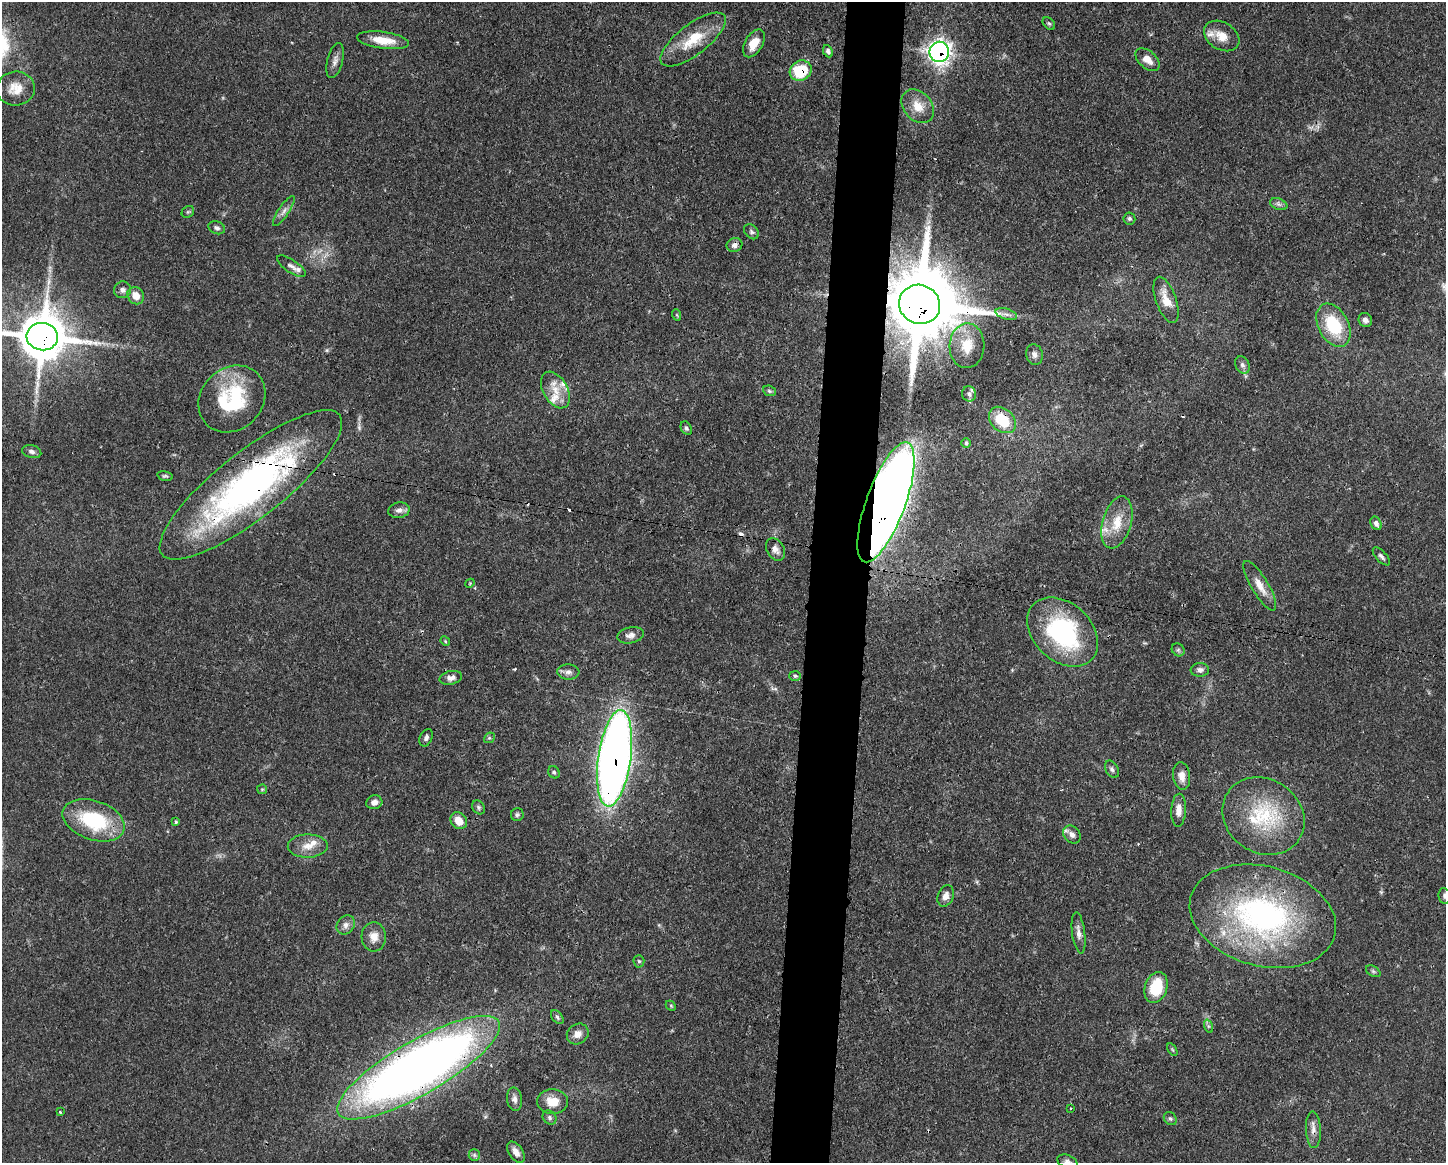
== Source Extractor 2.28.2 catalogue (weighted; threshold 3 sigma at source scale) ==
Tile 5 of 3 x 4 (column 2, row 2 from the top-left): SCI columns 1557-3000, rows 2327-3487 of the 4670 x 4656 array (HDU 1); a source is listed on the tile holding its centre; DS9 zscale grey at full resolution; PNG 1448 x 1165 px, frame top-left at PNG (2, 2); each listed source drawn as its Kron ellipse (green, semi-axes under 4 px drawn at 4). Shown black and unused: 4% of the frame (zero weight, under 3 of 4 exposures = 1% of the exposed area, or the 3 px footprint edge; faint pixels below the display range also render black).
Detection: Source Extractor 2.28.2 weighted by HDU 2 'WHT'; one run over the whole footprint, this tile lists its part. Background 0.0589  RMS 0.0034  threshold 0.0152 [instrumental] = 3 sigma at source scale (4.5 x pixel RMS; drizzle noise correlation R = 1.50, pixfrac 1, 0.05/0.05 arcsec/px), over >= 5 px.
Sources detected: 114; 5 cosmic-ray / hot-pixel residue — neither listed nor drawn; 9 inside a brighter listed object's ellipse — not listed separately; the other 100 listed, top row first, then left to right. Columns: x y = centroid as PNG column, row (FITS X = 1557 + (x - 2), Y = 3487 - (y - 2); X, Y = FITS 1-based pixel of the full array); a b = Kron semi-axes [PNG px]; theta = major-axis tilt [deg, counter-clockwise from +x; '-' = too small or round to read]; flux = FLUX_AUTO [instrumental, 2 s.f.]
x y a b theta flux
1049 23 7 5 -47 0.59
1222 36 19 13 -32 5.2
383 40 26 8 -7 6.2
693 40 39 15 38 11
754 43 15 8 59 4.9
828 51 6 4 -64 1
939 52 10 10 - 180
1147 60 14 8 -41 3.2
335 61 18 7 76 1.9
801 71 11 10 - 15
16 89 19 17 4 5.4
918 106 19 14 -49 5.5
1279 204 9 5 -20 0.99
284 211 17 5 56 1.8
188 212 7 5 43 0.54
1129 218 6 6 - 0.72
217 228 9 6 -21 1
751 232 8 6 -45 0.86
734 245 8 7 - 1.4
291 266 17 6 -34 1.5
122 290 9 8 - 1.5
136 296 9 8 - 4.2
1166 300 24 10 -71 5.6
920 304 21 19 -25 4900
1006 314 11 5 -17 1.4
677 315 6 3 -71 0.38
1365 320 7 6 - 1.4
1333 325 23 15 -62 19
42 337 16 13 -6 1600
967 346 22 17 87 8.4
1034 354 10 8 -75 1.6
1242 365 9 6 -61 1.1
555 390 20 12 -59 5.7
769 391 6 5 - 0.62
969 394 8 7 - 1
232 399 36 30 45 29
1002 420 15 11 -42 13
686 428 7 5 -62 0.71
966 443 5 5 - 0.51
32 452 10 6 -15 1.2
165 476 8 4 -13 0.6
251 485 113 33 38 130
886 502 63 19 70 670
399 510 11 7 9 1.6
1117 522 27 14 74 8.2
1376 523 7 5 -63 1.2
775 549 12 8 -60 1.9
1381 556 11 5 -47 1
470 583 5 3 - 0.29
1260 586 28 8 -59 4.6
1063 632 40 29 -44 46
630 635 13 8 10 1.8
445 641 5 4 - 0.39
1178 650 7 6 - 0.67
1200 670 9 7 3 1.3
568 672 11 7 -4 1.6
795 676 6 5 - 0.56
451 678 11 6 12 1.9
426 738 9 6 65 1.1
489 738 6 4 42 0.52
614 758 48 16 82 330
1112 769 9 6 -62 1
554 772 6 5 - 0.61
1182 776 14 8 -83 2.8
262 789 5 5 - 0.41
374 802 8 6 16 1.9
478 807 7 6 - 0.77
1179 810 16 7 87 2.9
517 815 6 6 - 0.75
1263 816 43 37 -34 26
94 820 32 19 -19 26
459 821 9 7 -46 4.6
175 822 3 3 - 0.55
1072 834 10 7 -48 1.8
308 846 20 11 1 4.6
946 896 11 8 70 2.2
1445 896 8 6 -80 0.88
1263 916 75 49 -15 90
346 925 10 8 51 1.8
1079 933 21 6 -83 2.2
374 937 15 12 -87 3.6
639 961 6 5 - 0.62
1373 971 8 5 -30 0.64
1156 987 16 11 71 12
671 1006 6 4 -46 0.42
557 1017 8 5 -50 0.84
1208 1026 7 4 -71 0.59
578 1034 11 10 - 2.7
1172 1049 7 4 -59 0.43
418 1068 93 26 30 380
515 1099 11 7 -82 1.7
553 1102 15 12 -3 5.9
1070 1108 3 3 - 0.59
60 1112 3 3 - 0.38
549 1118 8 6 -49 0.9
1170 1119 7 5 -43 0.71
1313 1130 18 7 -87 2.4
516 1152 12 7 -56 2.3
474 1155 6 5 - 0.68
1067 1162 10 6 -21 1.2
Overlapping masked pixels (flux is a lower limit): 11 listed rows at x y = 939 52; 801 71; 920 304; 42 337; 1002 420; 251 485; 886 502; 614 758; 1263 916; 418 1068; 1313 1130
Isophote crosses this tile's border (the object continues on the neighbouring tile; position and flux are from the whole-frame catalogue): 3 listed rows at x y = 42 337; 1445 896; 1067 1162